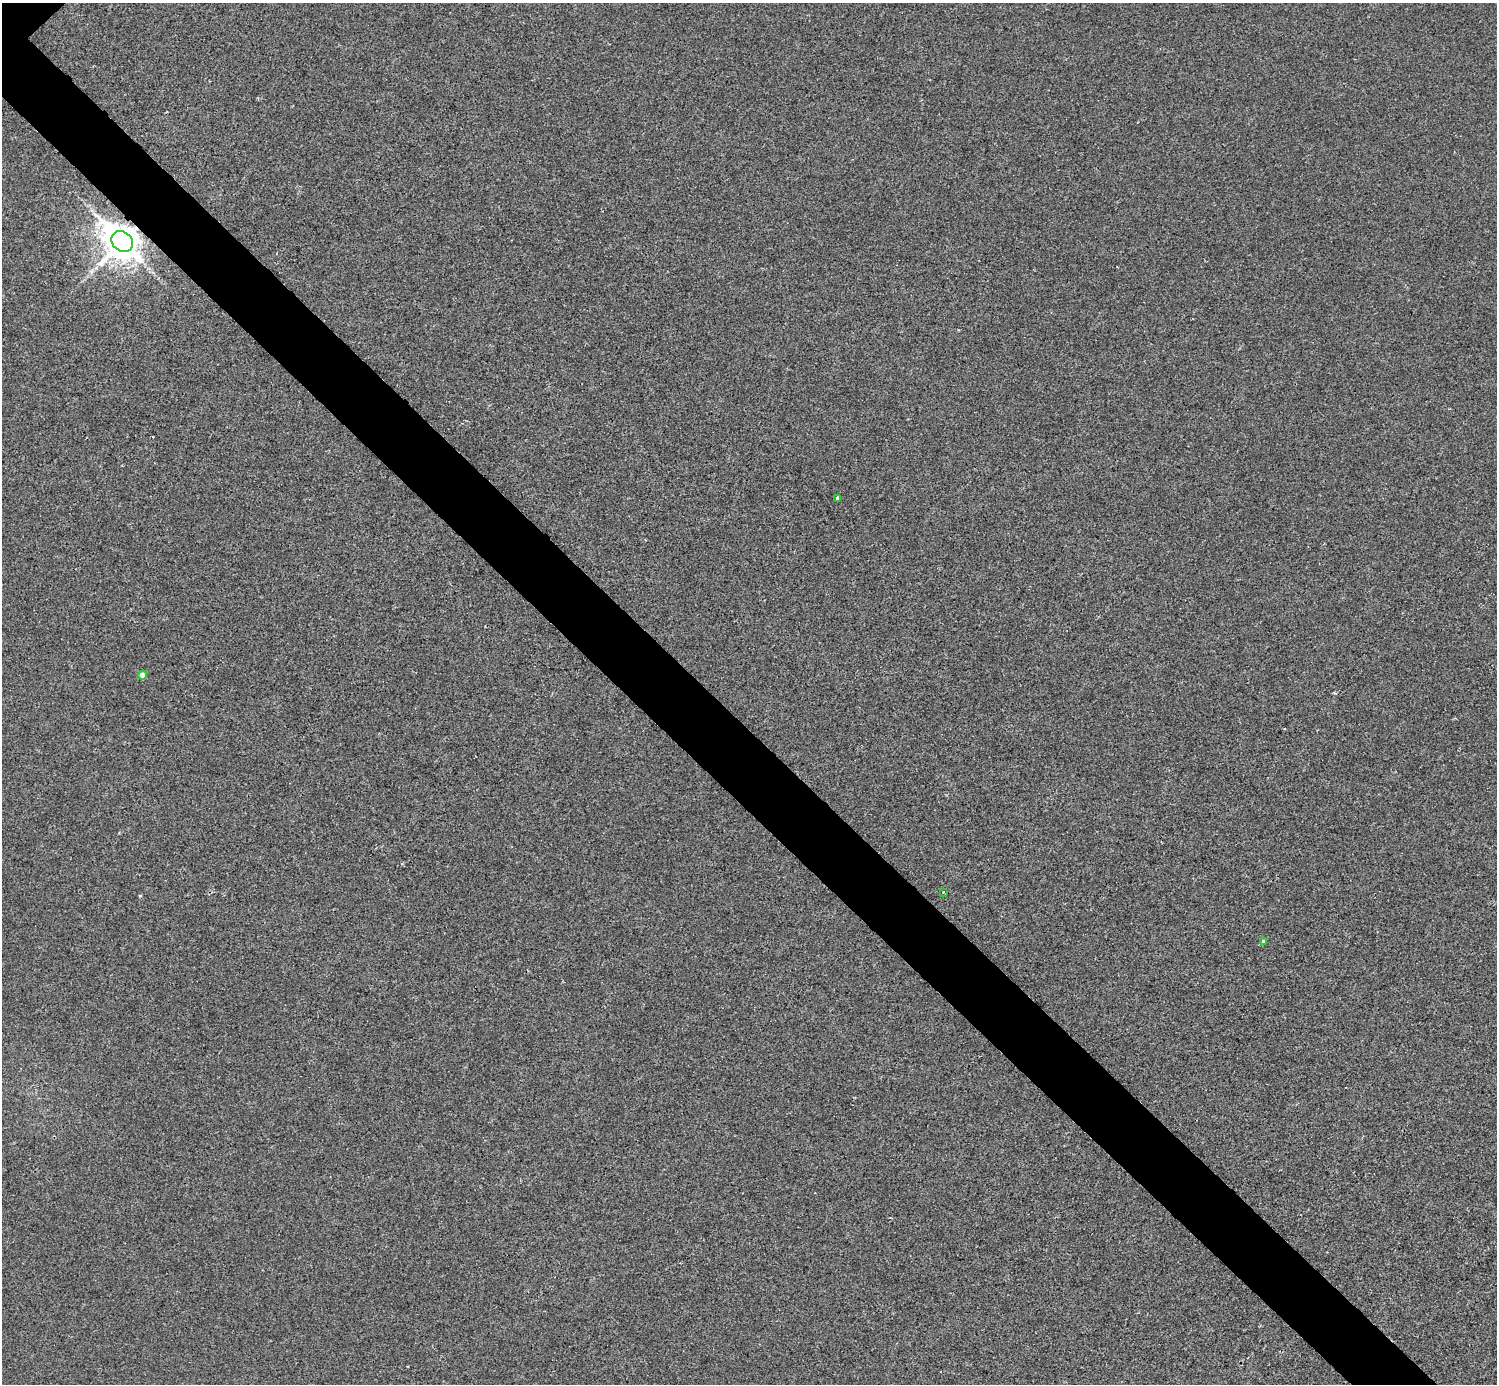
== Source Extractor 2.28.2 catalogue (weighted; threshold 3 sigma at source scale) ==
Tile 6 of 4 x 4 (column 2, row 2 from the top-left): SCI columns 1500-2994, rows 3063-4444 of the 5984 x 5984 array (HDU 1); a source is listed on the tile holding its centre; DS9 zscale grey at full resolution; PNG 1499 x 1386 px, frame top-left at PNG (2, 3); each listed source drawn as its Kron ellipse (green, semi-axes under 4 px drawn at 4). Shown black and unused: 6% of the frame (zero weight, under 2 of 3 exposures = <1% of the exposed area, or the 3 px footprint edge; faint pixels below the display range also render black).
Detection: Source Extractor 2.28.2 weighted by HDU 2 'WHT'; one run over the whole footprint, this tile lists its part. Background -3.22e-04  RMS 0.0049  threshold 0.0223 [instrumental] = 3 sigma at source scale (4.5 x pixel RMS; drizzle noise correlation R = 1.50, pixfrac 1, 0.05/0.05 arcsec/px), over >= 5 px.
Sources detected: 5; all 5 listed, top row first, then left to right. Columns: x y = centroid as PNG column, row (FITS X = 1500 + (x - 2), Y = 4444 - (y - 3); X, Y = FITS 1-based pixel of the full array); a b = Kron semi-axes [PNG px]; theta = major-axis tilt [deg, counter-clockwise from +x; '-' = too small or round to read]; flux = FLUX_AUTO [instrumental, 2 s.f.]
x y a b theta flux
122 241 11 9 -38 1300
838 498 4 3 - 0.96
142 675 4 4 - 4
943 892 2 2 - 0.29
1263 941 4 4 - 1.4
Overlapping masked pixels (flux is a lower limit): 1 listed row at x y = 122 241